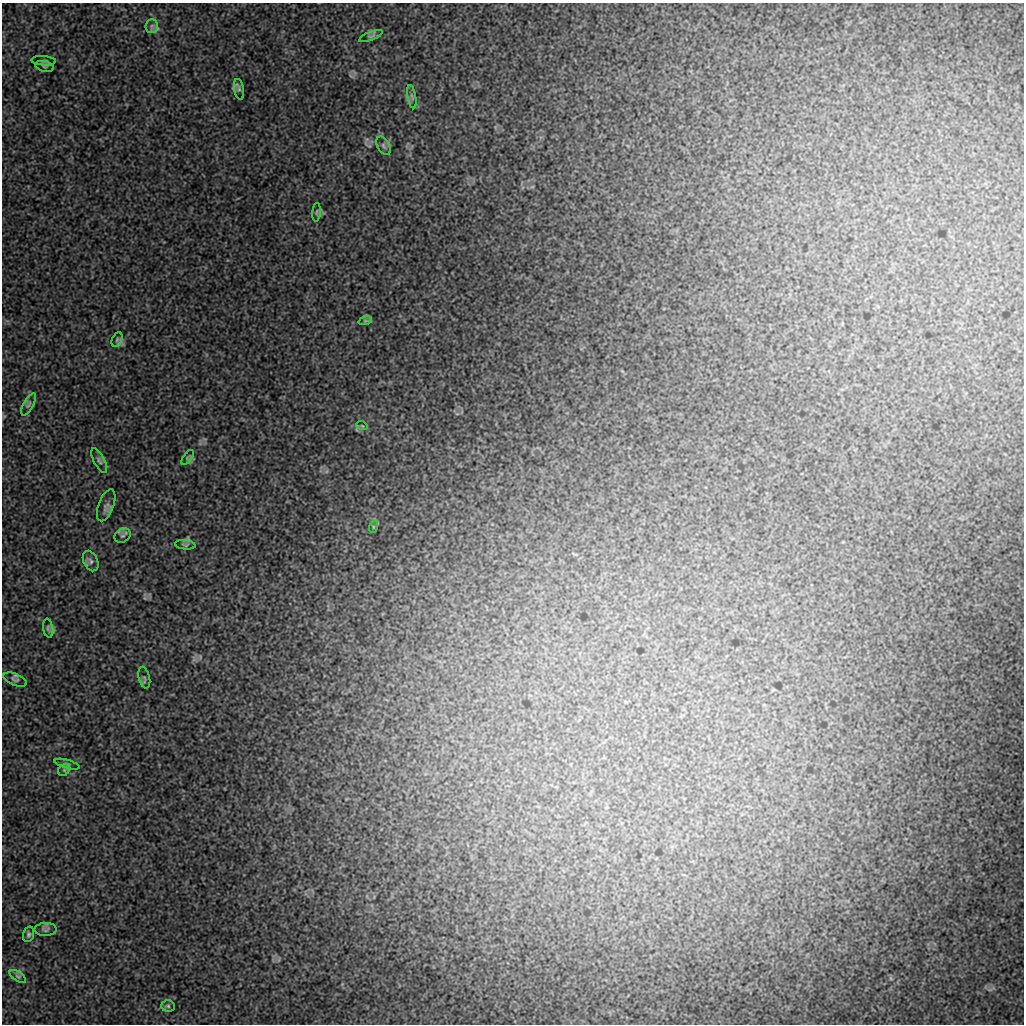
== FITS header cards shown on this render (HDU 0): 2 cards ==
NAXIS1  =                 1022 / length of data axis 1
NAXIS2  =                 1022 / length of data axis 2

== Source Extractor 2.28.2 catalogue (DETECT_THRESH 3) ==
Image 1022 x 1022 px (HDU 0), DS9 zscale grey, 1 PNG px = 1 image px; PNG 1026 x 1026 px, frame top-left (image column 1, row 1022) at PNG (2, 3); each listed source drawn as its Kron ellipse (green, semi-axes under 4 px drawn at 4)
Background 8820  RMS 40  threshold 120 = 3 sigma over >= 5 px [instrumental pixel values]
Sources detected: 28; all 28 listed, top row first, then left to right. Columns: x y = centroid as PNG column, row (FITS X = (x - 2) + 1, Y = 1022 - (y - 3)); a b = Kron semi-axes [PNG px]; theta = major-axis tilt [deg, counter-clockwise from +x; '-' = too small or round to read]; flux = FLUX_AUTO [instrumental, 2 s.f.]
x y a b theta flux
152 26 7 6 - 7000
371 36 12 4 22 5200
44 61 12 5 -4 5400
44 66 9 5 -13 5800
239 89 10 5 -81 5500
412 97 12 3 -80 6200
383 146 10 6 -60 7600
317 212 9 3 85 3800
365 321 7 4 18 4800
117 339 7 5 64 4600
29 404 12 5 61 7300
362 426 5 3 - 2500
188 457 8 3 54 3400
99 461 14 5 -62 7200
106 505 17 7 69 12000
373 527 6 4 72 2900
123 536 8 6 31 7800
185 545 10 4 -6 4900
91 561 11 7 -65 8100
48 628 9 5 -80 5600
144 678 11 5 -76 6700
15 680 12 6 -22 7400
67 764 13 4 -15 5800
64 770 7 5 46 5800
46 929 11 6 1 7900
28 934 8 5 73 6000
18 976 9 4 -35 5900
168 1006 7 5 -2 5100